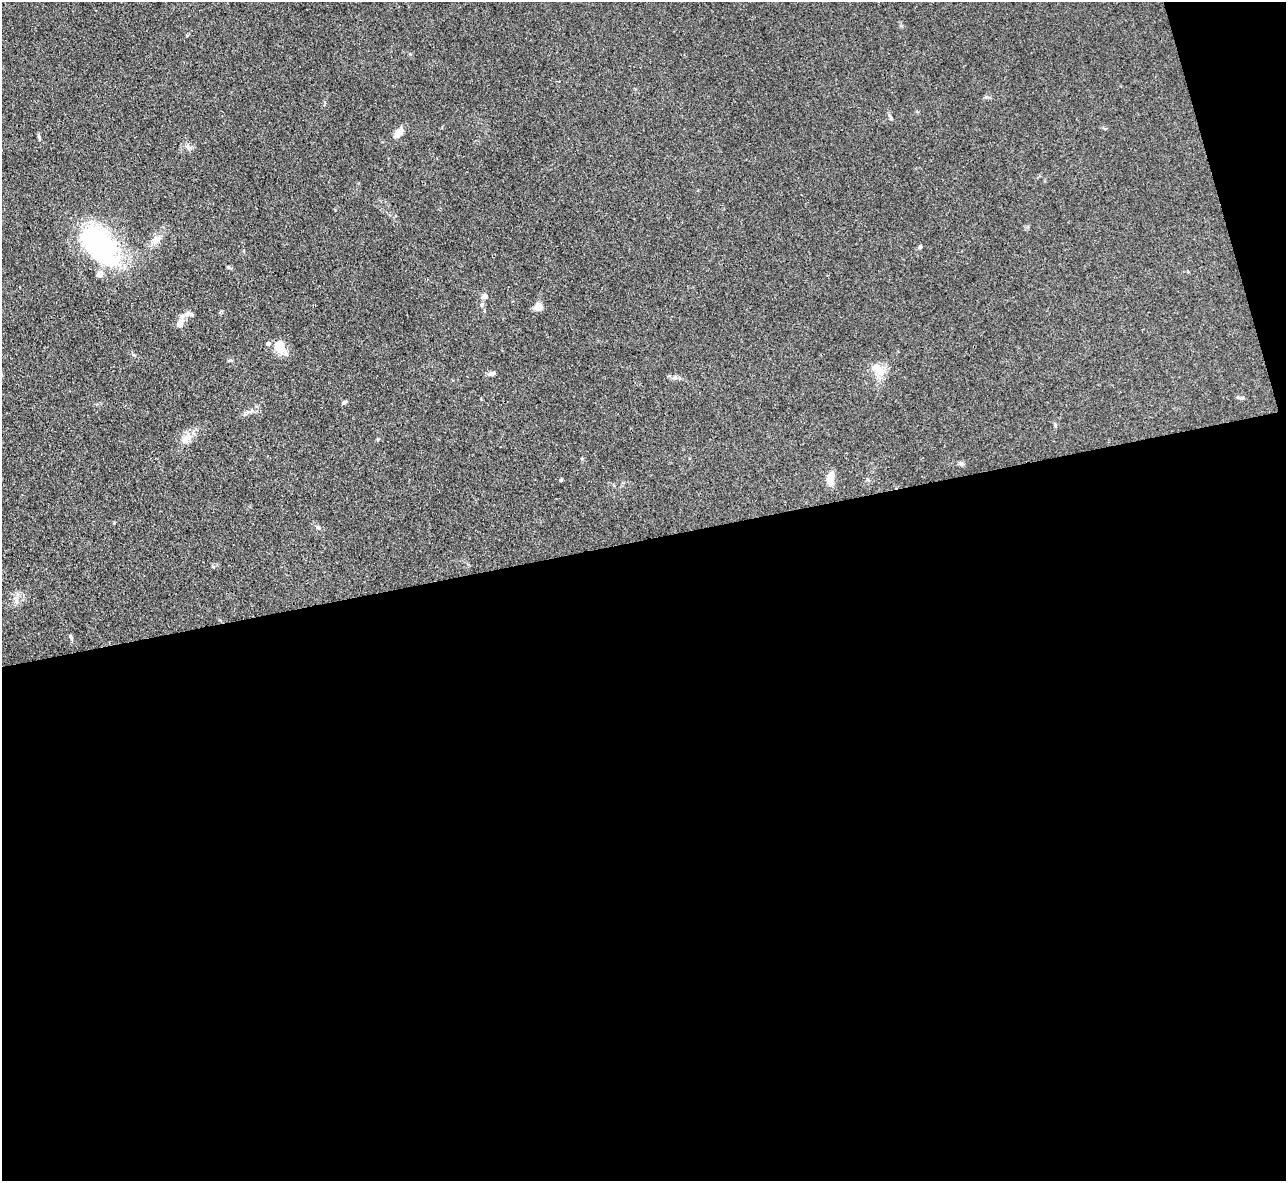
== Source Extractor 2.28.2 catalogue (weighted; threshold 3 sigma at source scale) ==
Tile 16 of 4 x 4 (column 4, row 4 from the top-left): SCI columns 3854-5137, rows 261-1439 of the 5139 x 5115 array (HDU 1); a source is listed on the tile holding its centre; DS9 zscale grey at full resolution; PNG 1288 x 1183 px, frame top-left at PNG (2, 2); no overlay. Shown black and unused: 56% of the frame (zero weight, under 3 of 4 exposures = <1% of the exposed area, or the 3 px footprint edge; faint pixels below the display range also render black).
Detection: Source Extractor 2.28.2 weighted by HDU 2 'WHT'; one run over the whole footprint, this tile lists its part. Background 0.059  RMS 0.0053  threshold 0.0241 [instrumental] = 3 sigma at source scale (4.5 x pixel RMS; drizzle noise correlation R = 1.50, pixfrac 1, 0.05/0.05 arcsec/px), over >= 5 px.
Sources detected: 24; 2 inside a brighter listed object's ellipse — not listed separately; the other 22 listed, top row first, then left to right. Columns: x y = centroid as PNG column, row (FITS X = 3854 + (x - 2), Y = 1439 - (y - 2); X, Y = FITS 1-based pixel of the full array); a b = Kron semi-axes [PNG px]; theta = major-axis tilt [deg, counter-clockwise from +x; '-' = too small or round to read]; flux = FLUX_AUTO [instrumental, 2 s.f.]
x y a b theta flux
890 117 8 4 -53 0.96
399 133 15 8 49 4.3
39 138 8 3 -81 0.82
188 147 7 4 -71 1.1
156 240 13 9 41 4.2
100 245 45 26 -53 86
920 247 6 4 67 0.78
485 296 9 7 36 1.7
538 306 5 5 - 15
180 324 14 8 60 4.1
268 344 5 4 - 1.4
280 347 14 9 -62 11
878 369 22 12 -42 6.9
492 374 10 5 14 1.5
1242 398 6 4 0 0.89
344 402 6 5 - 0.85
252 410 6 6 - 1.2
188 438 14 9 25 4.5
961 464 6 6 - 0.99
830 478 11 6 80 8.9
561 480 4 3 - 0.59
70 636 6 4 -72 0.72
Unlisted compact peaks at least as high as the median listed source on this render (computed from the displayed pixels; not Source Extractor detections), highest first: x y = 675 377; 317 527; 986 97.